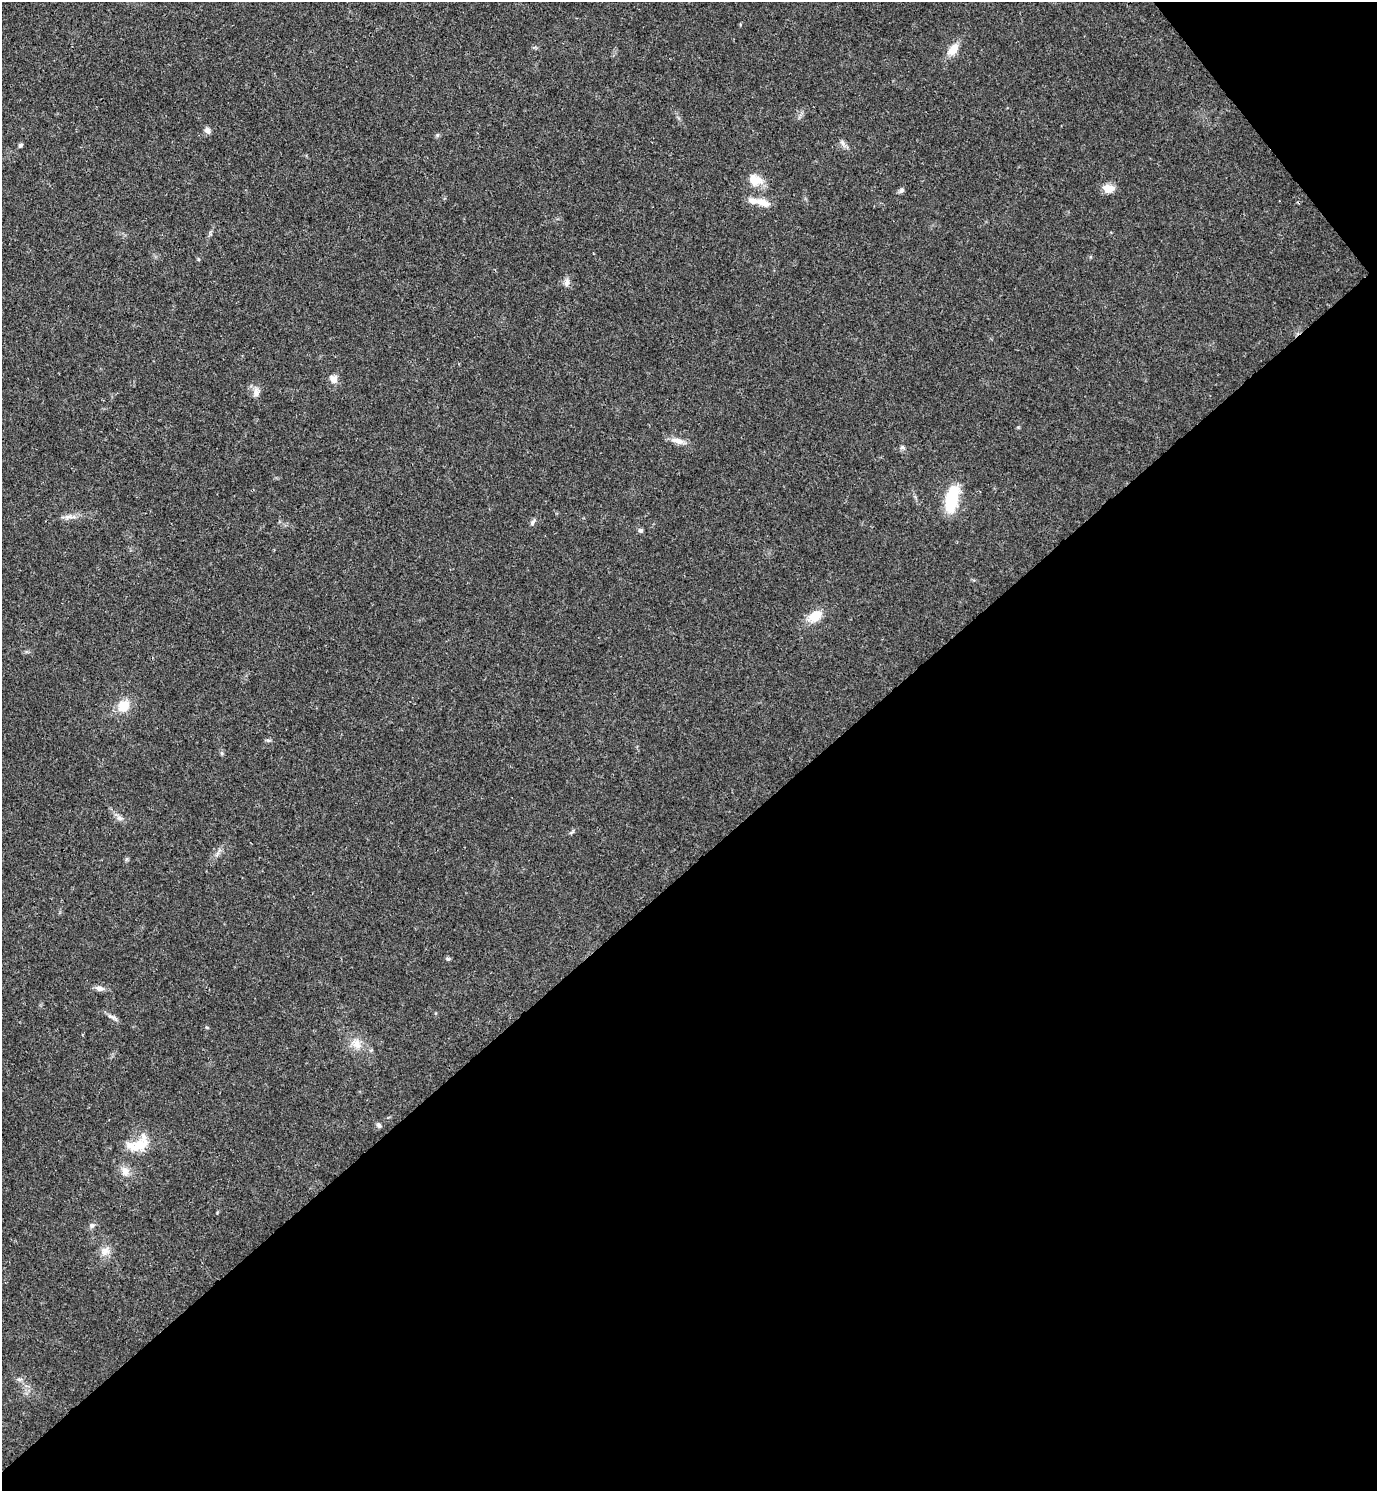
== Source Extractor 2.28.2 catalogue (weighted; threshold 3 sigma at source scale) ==
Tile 12 of 4 x 4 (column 4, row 3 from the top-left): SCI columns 4426-5800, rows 1491-2979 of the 5958 x 5961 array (HDU 1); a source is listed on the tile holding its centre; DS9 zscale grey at full resolution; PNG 1379 x 1493 px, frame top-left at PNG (2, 2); no overlay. Shown black and unused: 43% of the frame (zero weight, under 3 of 4 exposures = <1% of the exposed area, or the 3 px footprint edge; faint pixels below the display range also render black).
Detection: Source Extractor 2.28.2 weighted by HDU 2 'WHT'; one run over the whole footprint, this tile lists its part. Background 0.0204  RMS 0.0022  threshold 0.00997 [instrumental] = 3 sigma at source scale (4.5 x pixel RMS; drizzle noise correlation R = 1.50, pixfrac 1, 0.05/0.05 arcsec/px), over >= 5 px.
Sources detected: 32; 2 inside a brighter listed object's ellipse — not listed separately; the other 30 listed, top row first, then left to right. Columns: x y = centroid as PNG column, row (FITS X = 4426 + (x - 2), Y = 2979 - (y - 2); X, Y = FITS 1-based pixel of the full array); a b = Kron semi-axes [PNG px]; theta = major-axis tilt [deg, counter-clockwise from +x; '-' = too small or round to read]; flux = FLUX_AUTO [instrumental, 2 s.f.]
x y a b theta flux
953 49 17 10 54 2.7
207 130 9 7 -62 0.78
842 143 8 5 -46 0.67
20 145 6 4 45 0.39
755 180 18 14 -24 3.2
1109 188 13 9 -5 2.5
901 190 8 6 60 0.55
763 203 18 9 -19 2.4
567 283 11 7 81 0.96
334 379 10 8 -58 1.5
256 393 12 8 89 1.2
678 441 19 8 -15 1.7
902 447 6 6 - 0.42
952 498 26 11 78 11
70 517 21 4 1 1.2
533 522 10 5 55 0.58
640 530 7 6 - 0.46
815 616 17 12 38 3.6
124 706 15 12 46 3.8
119 818 9 6 -17 0.78
126 859 6 4 71 0.32
448 959 6 4 -18 0.31
99 988 11 7 -16 0.96
114 1018 10 5 -24 0.66
357 1044 16 10 -63 2.3
379 1125 7 6 - 0.55
139 1145 33 18 46 6.4
92 1225 7 7 - 0.62
105 1251 14 10 48 1.8
19 1379 6 5 - 0.46
Unlisted compact peaks at least as high as the median listed source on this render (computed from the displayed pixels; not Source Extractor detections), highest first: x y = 437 135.